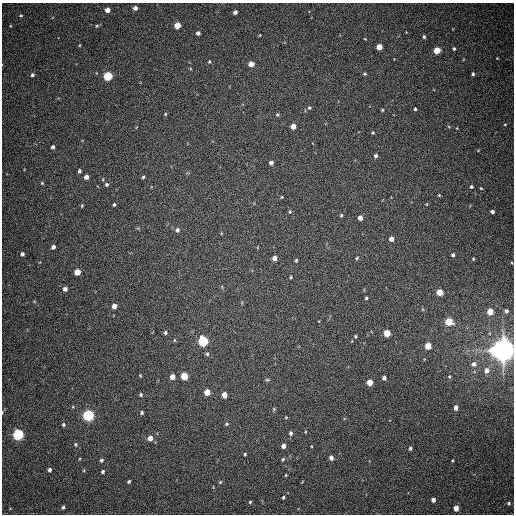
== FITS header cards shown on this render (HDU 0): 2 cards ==
NAXIS1  =                  512
NAXIS2  =                  512

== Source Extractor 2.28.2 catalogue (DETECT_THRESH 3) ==
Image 512 x 512 px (HDU 0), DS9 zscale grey, 1 PNG px = 1 image px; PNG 516 x 516 px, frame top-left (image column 1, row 512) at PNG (2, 3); no overlay
Background 444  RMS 12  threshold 36.2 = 3 sigma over >= 5 px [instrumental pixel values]
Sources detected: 116; all 116 listed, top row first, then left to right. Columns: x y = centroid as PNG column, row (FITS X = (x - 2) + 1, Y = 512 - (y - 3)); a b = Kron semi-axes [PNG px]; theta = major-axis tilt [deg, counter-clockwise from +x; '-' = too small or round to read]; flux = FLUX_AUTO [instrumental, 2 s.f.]
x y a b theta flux
135 8 4 4 - 3.3e+03
107 10 4 4 - 5.9e+03
235 12 4 4 - 2.9e+03
21 15 4 3 - 7.6e+02
177 25 5 4 - 1.4e+04
97 26 5 4 - 9.0e+02
198 33 4 4 - 2.6e+03
260 35 4 2 - 5.1e+02
424 37 4 3 - 1.2e+03
365 39 4 2 - 5.0e+02
379 47 4 4 - 1.1e+04
454 49 4 3 - 1.1e+03
437 50 4 4 - 1.8e+04
209 62 5 4 - 8.9e+02
251 64 4 4 - 8.0e+03
365 74 5 5 - 1.1e+03
473 74 4 4 - 1.5e+03
32 75 4 4 - 1.6e+03
108 76 5 5 - 5.0e+04
309 108 5 4 - 1.2e+03
415 109 4 3 - 1.0e+03
382 110 4 4 - 8.8e+02
165 114 4 4 - 8.7e+02
277 114 5 5 - 1.1e+03
505 124 4 2 - 5.8e+02
293 126 4 4 - 7.7e+03
373 133 5 5 - 1.1e+03
53 147 4 3 - 2.2e+03
376 156 5 5 - 2.1e+03
271 163 4 4 - 3.3e+03
79 171 4 3 - 1.7e+03
86 177 4 4 - 4.1e+03
143 177 4 4 - 1.1e+03
103 179 4 3 - 6.2e+02
42 183 4 4 - 9.1e+02
107 184 4 4 - 1.6e+03
471 187 4 4 - 1.2e+03
481 188 4 4 - 6.7e+02
439 195 3 3 - 7.5e+02
282 197 4 3 - 6.9e+02
427 204 5 3 - 6.1e+02
114 205 3 3 - 1.2e+03
82 206 5 3 - 9.1e+02
290 212 5 4 - 9.4e+02
492 212 4 3 - 2.2e+03
341 215 4 3 - 1.0e+03
360 218 4 4 - 3.8e+03
177 230 6 5 - 2.1e+03
391 239 4 4 - 5.0e+03
53 247 4 4 - 2.8e+03
22 254 4 4 - 1.9e+03
453 255 4 3 - 1.6e+03
274 258 5 4 - 4.4e+03
357 258 4 3 - 8.4e+02
473 259 4 4 - 7.2e+02
296 260 4 3 - 9.9e+02
77 272 5 4 - 1.2e+04
291 277 3 2 - 7.3e+02
65 289 5 4 - 3.8e+03
440 292 5 4 - 1.5e+04
366 298 3 3 - 1.1e+03
114 306 4 4 - 4.8e+03
506 311 5 4 - 1.9e+03
490 312 5 4 - 1.4e+04
449 322 5 5 - 2.3e+04
165 333 5 4 - 1.4e+03
387 333 5 4 - 1.9e+04
356 336 4 4 - 9.6e+02
174 340 5 3 - 7.7e+02
203 341 5 5 - 8.4e+04
428 346 5 4 - 1.7e+04
504 350 7 7 - 1.3e+06
207 354 4 4 - 1.1e+03
474 364 7 6 - 3.2e+03
487 370 7 6 - 5.1e+03
140 375 4 3 - 6.9e+02
184 376 5 5 - 2.2e+04
172 377 5 4 - 6.2e+03
449 377 5 4 - 9.7e+02
384 378 4 4 - 2.6e+03
267 380 5 3 - 8.4e+02
370 382 5 4 - 1.2e+04
207 392 5 4 - 1.1e+04
141 395 5 4 - 1.3e+03
224 395 5 4 - 7.3e+03
456 407 5 4 - 3.8e+03
274 409 4 4 - 8.0e+02
2 412 4 3 - 7.0e+02
142 412 4 4 - 1.2e+03
88 415 5 5 - 1.4e+05
286 417 3 3 - 6.4e+02
63 424 5 4 - 1.3e+03
226 424 5 4 - 1.1e+03
290 433 5 4 - 1.8e+03
18 435 5 5 - 1.2e+05
150 438 5 5 - 6.6e+03
76 444 6 5 - 1.2e+03
283 446 4 4 - 4.2e+03
410 448 4 3 - 1.4e+03
245 454 4 3 - 9.4e+02
331 458 4 4 - 3.6e+03
283 459 5 4 - 1.1e+03
101 460 5 5 - 1.7e+03
453 460 3 2 - 7.1e+02
49 470 4 4 - 2.2e+03
84 470 5 3 - 6.7e+02
103 472 4 4 - 1.6e+03
286 475 4 3 - 6.9e+02
129 481 3 3 - 1.2e+03
220 482 5 4 - 1.1e+03
283 497 4 3 - 1.1e+03
433 500 4 4 - 3.1e+03
250 502 4 4 - 9.8e+02
509 503 5 5 - 1.5e+03
63 507 5 4 - 1.7e+03
456 508 4 4 - 8.0e+03
At the frame edge (FLAGS 8, measured only in part): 2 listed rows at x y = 504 350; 2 412